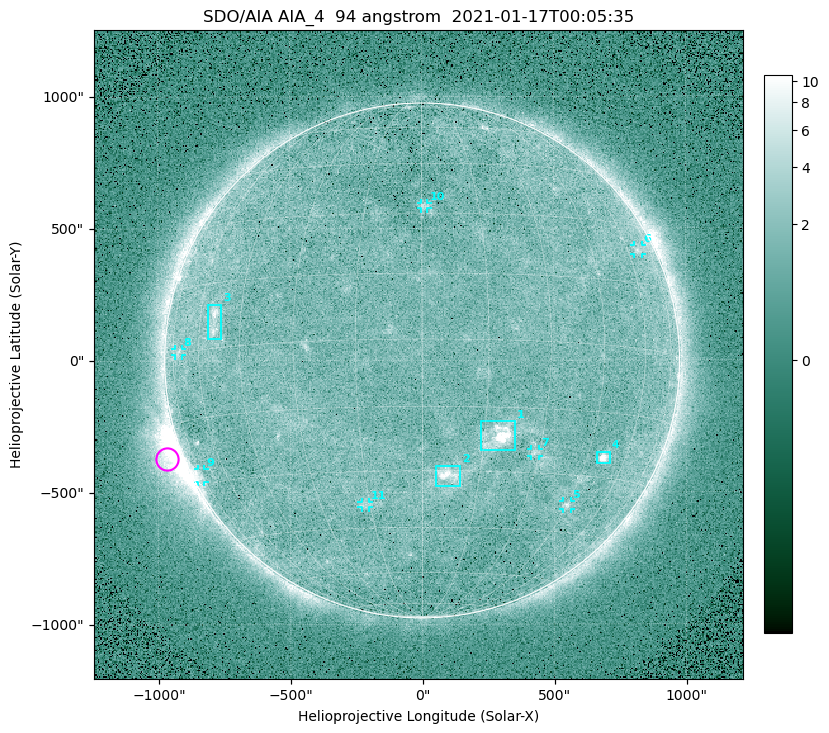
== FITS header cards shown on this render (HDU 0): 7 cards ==
TELESCOP= 'SDO/AIA '
INSTRUME= 'AIA_4   '
WAVELNTH=                   94
WAVEUNIT= 'angstrom'
DATE-OBS= '2021-01-17T00:05:35.12'
CTYPE1  = 'HPLN-TAN'
CTYPE2  = 'HPLT-TAN'

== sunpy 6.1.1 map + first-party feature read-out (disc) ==
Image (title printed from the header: SDO/AIA AIA_4  94 angstrom  2021-01-17T00:05:35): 512 x 512 px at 4.8 arcsec/px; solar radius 976 arcsec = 203 px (full disc in frame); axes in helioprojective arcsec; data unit not stated in the header (colour bar unlabelled)
Orientation: roll -0.138 deg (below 1 deg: not rotated)
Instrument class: DISC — disc imager (sunpy class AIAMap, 94 A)
Bright regions (active regions / flare kernels): reference = the median radial profile (limb darkening/brightening removed); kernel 5 px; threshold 5 sigma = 1.89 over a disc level ~1.65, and >= 1.15x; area >= 9 px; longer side >= 5 px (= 24 arcsec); searched inside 0.97 R_sun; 11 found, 11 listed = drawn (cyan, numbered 1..; 7 of them under ~33 arcsec drawn as corner ticks so the feature stays visible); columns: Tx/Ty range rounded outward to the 10 arcsec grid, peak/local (2 s.f.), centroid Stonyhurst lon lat
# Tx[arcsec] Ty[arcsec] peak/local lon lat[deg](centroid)
1 220..350 -340..-230 12 +19 -22
2 50..150 -480..-400 5.7 +7 -31
3 -810..-760 80..220 4.8 -54 +6
4 660..710 -390..-340 8.2 +51 -25
5 530..560 -570..-530 3.5 +45 -38
6 800..840 400..440 2.6 +66 +23
7 410..440 -360..-330 2.7 +29 -25
8 -940..-910 20..50 2.3 -71 +0
9 -850..-820 -460..-410 2.6 -75 -28
10 -10..20 570..600 2.6 +1 +32
11 -230..-200 -560..-530 2.4 -17 -38
Off-limb structures (1.02-1.3 R_sun): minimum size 50 px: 5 found; the strongest spans PA ~95..130 deg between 1.02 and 1.21 R_sun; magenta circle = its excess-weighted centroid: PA ~110 deg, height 1.06 R_sun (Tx ~-970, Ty ~-370 arcsec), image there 5.6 x the reference